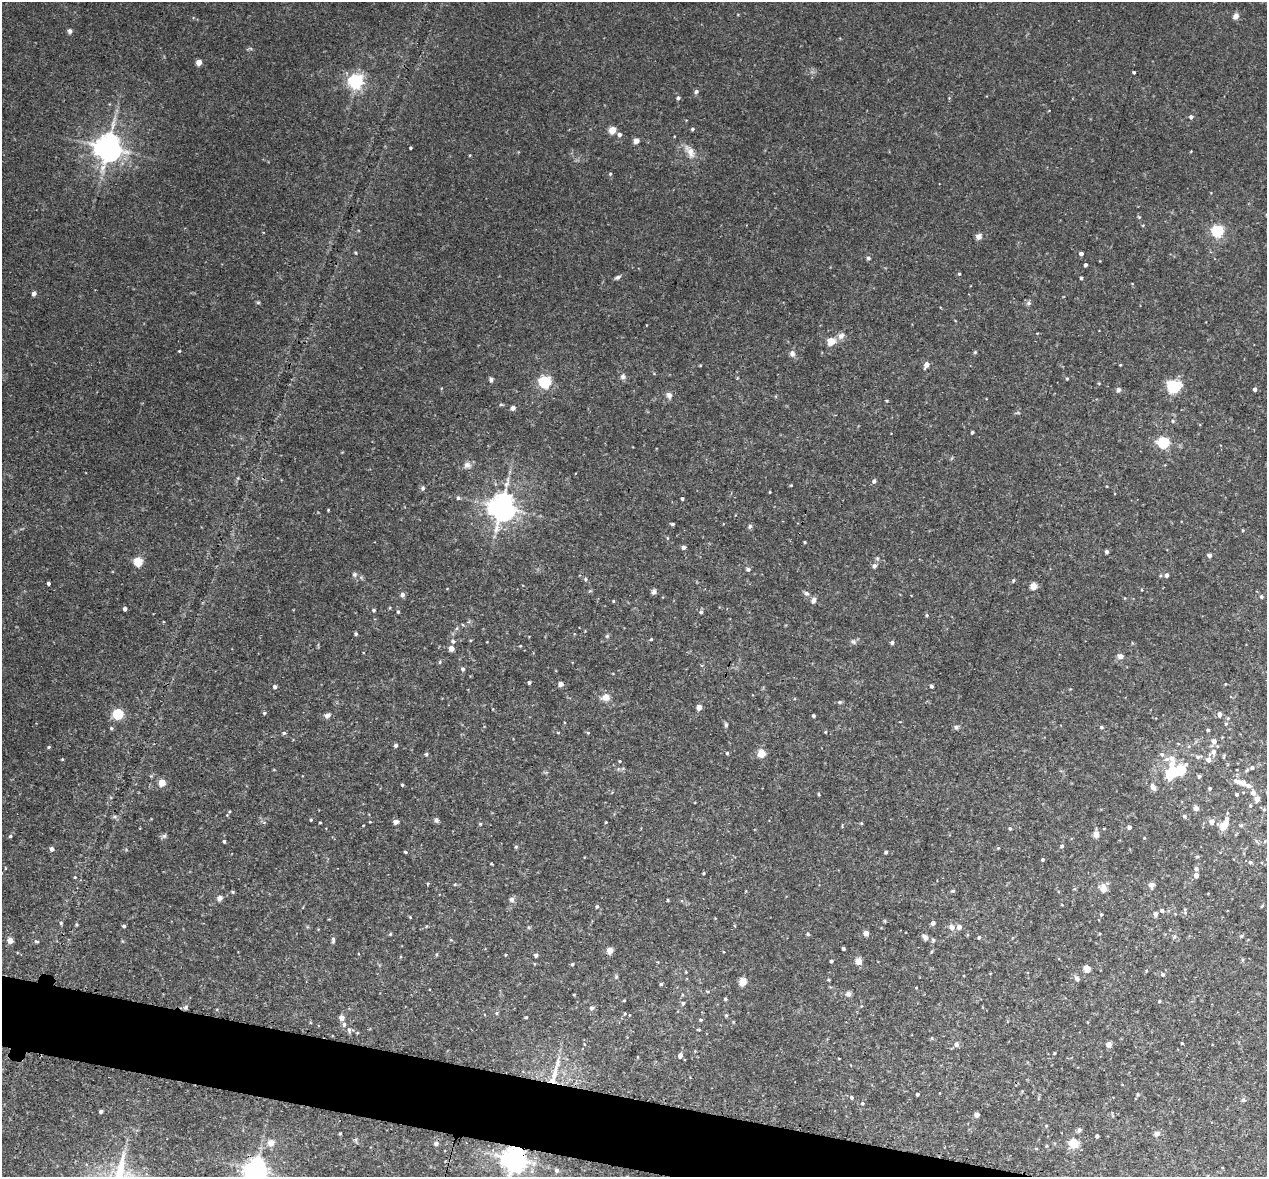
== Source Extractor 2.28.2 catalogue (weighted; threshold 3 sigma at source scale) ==
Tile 6 of 4 x 4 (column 2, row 2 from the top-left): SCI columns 1267-2531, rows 2617-3791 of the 5067 x 5109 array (HDU 1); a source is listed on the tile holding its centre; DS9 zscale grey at full resolution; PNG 1269 x 1179 px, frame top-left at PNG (2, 2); no overlay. Shown black and unused: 4% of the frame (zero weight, under 3 of 4 exposures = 2% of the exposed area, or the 3 px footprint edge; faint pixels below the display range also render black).
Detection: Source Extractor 2.28.2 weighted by HDU 2 'WHT'; one run over the whole footprint, this tile lists its part. Background 0.043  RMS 0.0066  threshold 0.0296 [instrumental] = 3 sigma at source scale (4.5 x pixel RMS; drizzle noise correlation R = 1.50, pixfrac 1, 0.05/0.05 arcsec/px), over >= 5 px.
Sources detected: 254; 1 inside a brighter object's white glare — not listed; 2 inside a brighter listed object's ellipse — not listed separately; the other 251 listed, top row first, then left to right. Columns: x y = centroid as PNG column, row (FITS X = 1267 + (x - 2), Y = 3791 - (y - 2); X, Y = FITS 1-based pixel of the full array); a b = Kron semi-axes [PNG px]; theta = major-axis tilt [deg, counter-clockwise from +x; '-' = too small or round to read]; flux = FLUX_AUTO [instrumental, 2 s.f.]
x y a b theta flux
1236 16 7 7 - 2.6
70 31 6 5 - 1.5
199 62 4 4 - 7.1
1134 72 3 3 - 0.82
356 81 6 6 - 180
696 91 7 4 63 1.2
678 98 5 4 - 1.2
1191 117 5 5 - 1.5
692 129 4 3 - 0.94
612 130 5 4 - 14
619 134 5 4 - 1.9
636 141 4 4 - 5.3
108 147 8 7 - 810
410 148 3 3 - 0.77
690 152 14 8 -75 5
610 174 5 3 - 0.57
1217 231 5 5 - 85
979 236 7 7 - 2.7
356 253 4 3 - 0.6
1081 253 4 3 - 2
868 258 5 4 - 1
1085 265 3 3 - 1.6
959 274 4 3 - 0.7
618 277 8 4 25 1.6
1081 278 3 3 - 0.73
34 293 4 4 - 2.8
258 302 6 4 0 0.75
1029 303 6 5 - 1.2
841 336 10 8 41 2.9
831 341 9 8 - 6.3
179 351 3 3 - 0.56
975 352 4 4 - 0.67
792 353 7 6 - 2.4
926 365 5 4 - 4.4
1120 365 4 2 - 0.48
623 376 6 6 - 1.9
1067 378 4 4 - 0.63
491 380 6 5 - 1.5
545 382 5 5 - 88
1173 386 13 11 -3 19
1255 389 4 4 - 2
1118 390 6 5 - 1.3
669 395 9 7 -65 2.3
887 401 4 2 - 0.55
501 405 6 3 -18 0.73
513 408 4 4 - 3
1173 421 5 4 - 0.79
972 432 4 3 - 0.93
1163 443 5 5 - 68
467 465 9 8 - 2.8
874 481 5 4 - 1.4
791 485 3 3 - 0.49
423 488 6 5 - 1.2
770 492 4 2 - 0.43
458 498 5 5 - 0.97
682 499 3 3 - 1
502 507 8 7 - 780
673 524 4 3 - 1.1
750 526 6 5 - 1.1
805 542 4 3 - 0.55
683 547 5 5 - 1.3
1106 552 5 4 - 1.1
1209 555 4 4 - 2.6
138 562 5 5 - 28
874 566 5 5 - 2.1
748 569 5 5 - 1.4
354 574 6 6 - 1.3
1166 575 5 5 - 1.7
585 579 5 4 - 0.84
1013 580 5 3 - 0.65
49 583 3 3 - 1.3
1033 586 4 4 - 13
654 592 7 6 - 1.6
806 593 7 5 -16 1.4
402 595 5 4 - 2.4
1261 596 5 5 - 0.98
813 600 8 5 64 2.2
613 601 4 3 - 0.56
125 609 4 3 - 1.8
374 610 4 4 - 1
398 612 4 4 - 0.82
701 612 5 4 - 1.3
927 615 4 4 - 0.73
457 628 6 3 71 0.82
356 634 4 3 - 1.1
651 639 4 3 - 0.76
453 641 5 5 - 1.2
853 642 6 5 - 1.2
892 643 4 4 - 1.6
451 648 4 4 - 5.9
1121 656 6 5 - 2.9
463 669 5 4 - 1.4
529 682 4 3 - 1.1
561 684 5 4 - 3.1
932 686 4 3 - 1.5
275 687 4 4 - 1.7
606 697 10 9 - 4
840 702 5 4 - 1
699 707 4 4 - 6.9
264 713 4 4 - 0.71
118 714 5 5 - 49
1220 714 5 4 - 3.1
327 715 8 6 14 2.1
814 716 3 3 - 0.95
1226 723 6 4 -68 0.95
726 725 6 4 70 1
956 727 6 6 - 1.3
1101 727 5 4 - 0.89
111 728 4 4 - 0.69
1208 730 4 3 - 0.93
825 732 4 3 - 0.57
284 733 5 4 - 0.9
558 733 5 3 - 0.52
588 733 5 3 - 0.6
1214 741 6 6 - 2.9
396 745 4 4 - 1.6
49 747 4 3 - 0.71
1213 752 8 7 - 2.8
727 753 4 4 - 0.76
761 753 5 4 - 20
426 754 5 4 - 0.81
1198 757 6 5 - 1.2
62 759 4 3 - 0.53
1208 760 5 5 - 3.4
620 761 3 3 - 0.62
1172 764 30 13 -80 14
1252 767 6 6 - 1.6
1181 770 6 5 - 28
1174 772 7 5 65 18
1199 776 5 4 - 0.97
1237 781 11 6 -25 3.1
162 782 5 4 - 12
1243 783 5 5 - 3.8
402 785 4 3 - 0.69
1248 785 8 5 -10 2.5
1153 787 8 6 -46 2.2
1210 788 3 3 - 0.98
1253 793 6 6 - 2.5
819 794 5 3 - 0.58
1237 794 4 3 - 1.1
1257 799 5 4 - 4.8
1196 808 6 6 - 2
1184 816 5 5 - 1.2
311 820 3 3 - 0.58
436 820 6 6 - 1.4
320 822 3 2 - 0.54
396 822 4 4 - 3.8
606 822 3 3 - 0.52
1212 822 5 5 - 3.8
480 824 4 3 - 0.65
1241 825 5 5 - 0.87
1223 826 7 5 68 14
1129 827 4 4 - 1.9
1010 828 5 4 - 0.98
1096 834 7 6 - 4
10 836 5 4 - 0.82
164 836 6 6 - 1.2
224 841 4 3 - 1
1265 841 5 3 - 0.55
1062 846 4 4 - 1.2
516 847 5 4 - 0.77
998 848 4 4 - 0.55
52 849 5 4 - 1.9
405 852 4 3 - 0.78
886 852 4 3 - 1.3
1043 859 3 3 - 0.83
1250 862 5 4 - 1.4
491 864 4 3 - 0.46
1196 868 5 5 - 1.6
704 873 4 3 - 0.65
1196 875 5 4 - 3.4
75 877 3 3 - 0.47
428 884 4 3 - 0.58
455 884 5 3 - 0.61
1151 885 5 4 - 4.7
1103 889 9 6 -89 6.1
953 891 6 3 -2 0.76
233 892 5 3 - 0.72
219 898 6 6 - 2.1
512 899 7 7 - 1.8
668 900 4 3 - 0.52
597 907 5 4 - 0.86
1162 910 6 5 - 1.3
1101 914 4 4 - 0.68
1155 914 7 5 -85 1.4
410 917 4 3 - 0.5
61 923 5 3 - 0.75
933 923 5 4 - 2.1
124 926 4 3 - 1.1
952 927 6 5 - 3.3
959 927 5 5 - 2.6
866 933 4 4 - 4.9
390 934 4 3 - 0.58
808 934 6 3 -72 0.7
925 937 7 6 - 2.5
979 937 5 4 - 0.81
1174 937 6 4 72 0.88
333 940 8 5 90 1.3
933 940 5 4 - 0.91
10 941 7 6 - 2.8
37 942 6 4 -8 0.9
843 949 3 3 - 1.1
610 950 4 4 - 10
931 952 5 3 - 0.67
505 955 4 2 - 0.46
536 955 4 4 - 1.8
831 961 3 3 - 1.1
859 961 4 4 - 10
572 964 4 3 - 0.82
1087 969 6 4 -62 9.8
1146 971 5 3 - 0.54
1163 974 5 5 - 1.2
1077 978 8 6 -36 1.7
743 982 5 4 - 18
661 984 4 3 - 1.1
574 994 4 2 - 0.48
848 994 6 6 - 2.2
725 999 4 3 - 0.85
624 1000 4 3 - 0.5
1159 1001 4 3 - 0.7
683 1003 5 4 - 1.3
185 1007 7 4 47 1.2
592 1008 5 5 - 1.3
496 1013 5 3 - 0.78
726 1015 4 4 - 0.78
526 1017 3 3 - 0.73
341 1018 5 5 - 3.8
701 1020 4 3 - 0.81
344 1024 7 5 77 1.3
349 1030 7 5 -89 1.3
1182 1043 3 3 - 0.55
956 1044 7 5 -76 1.4
1108 1044 6 6 - 2.7
1054 1053 4 3 - 0.58
680 1056 5 5 - 2.6
554 1074 27 6 78 9.6
917 1094 3 3 - 1
852 1097 5 4 - 1.1
1243 1100 6 5 - 1.1
862 1103 4 3 - 0.74
101 1111 4 3 - 1.5
977 1115 4 4 - 4.1
340 1133 3 3 - 0.56
1157 1134 8 6 22 2.2
1097 1136 4 3 - 1.3
271 1143 5 5 - 8.1
436 1143 7 6 - 1.5
1073 1143 13 10 -36 7.5
514 1159 7 7 - 610
255 1169 7 7 - 500
557 1171 5 5 - 1.4
Overlapping masked pixels (flux is a lower limit): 2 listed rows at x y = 514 1159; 255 1169
Isophote crosses this tile's border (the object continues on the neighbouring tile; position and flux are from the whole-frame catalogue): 1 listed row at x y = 255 1169
Unlisted compact peaks at least as high as the median listed source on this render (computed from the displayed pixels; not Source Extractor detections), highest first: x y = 607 636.